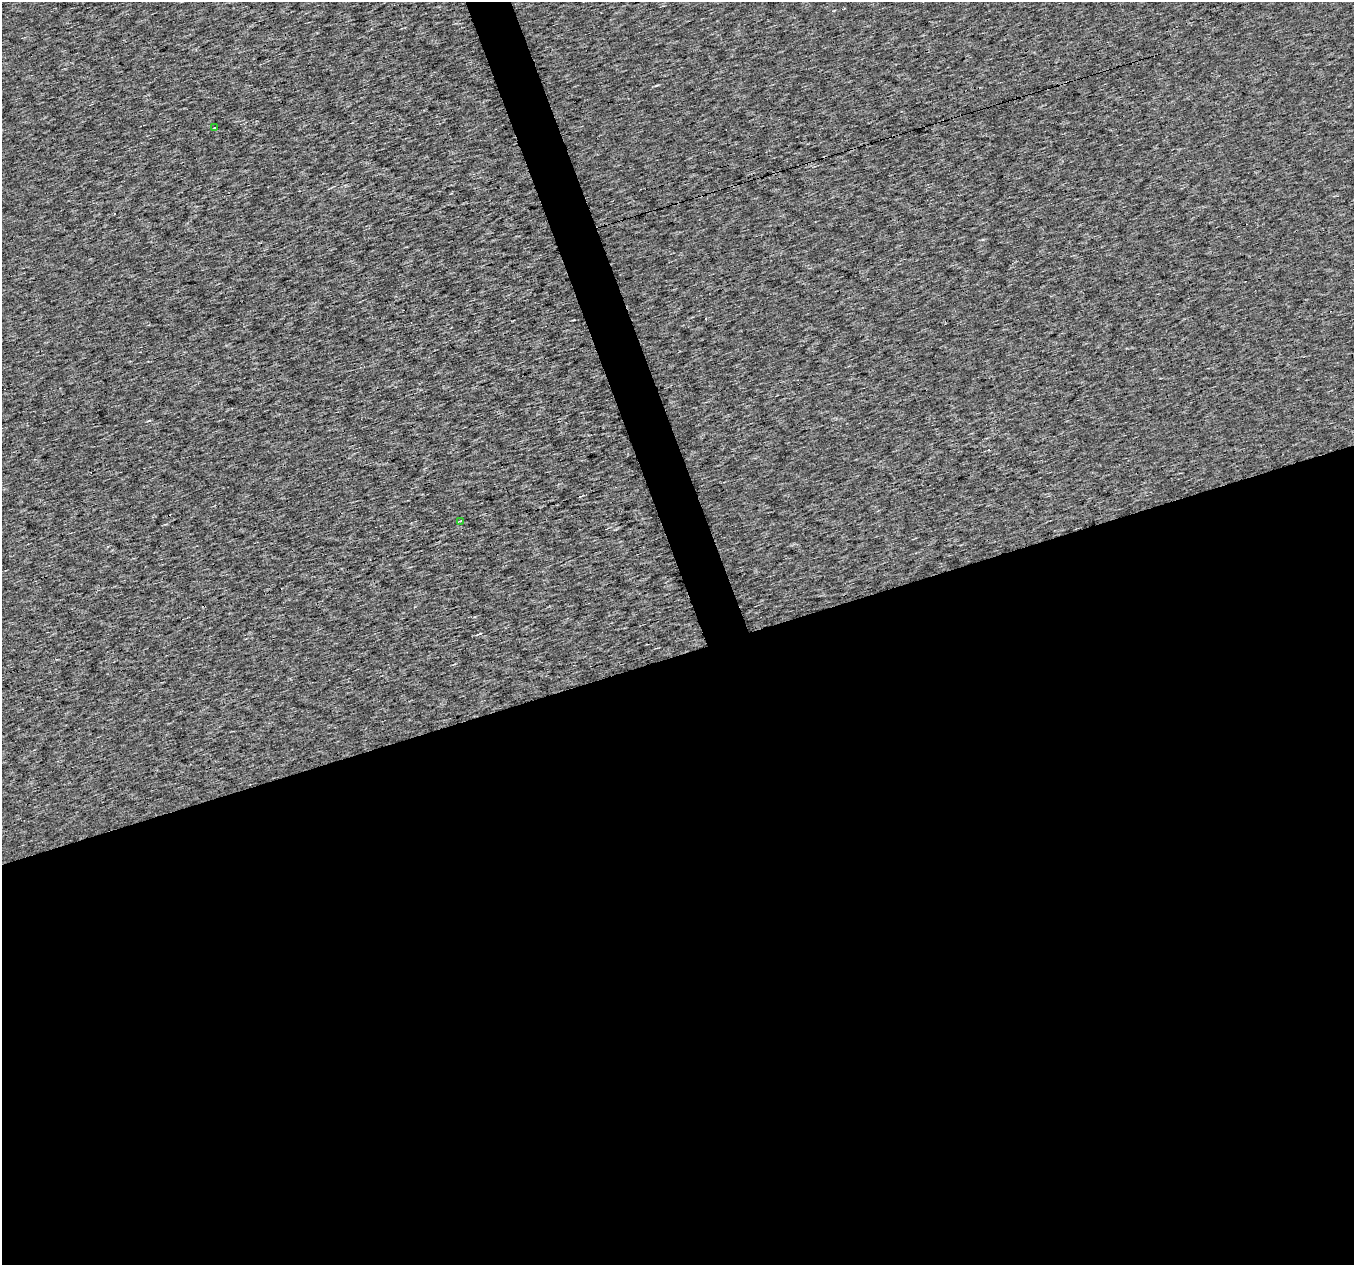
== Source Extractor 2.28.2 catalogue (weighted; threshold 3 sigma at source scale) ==
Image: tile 15 of 4 x 4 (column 3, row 4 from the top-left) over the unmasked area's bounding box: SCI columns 2703-4054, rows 63-1325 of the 5405 x 5232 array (HDU 1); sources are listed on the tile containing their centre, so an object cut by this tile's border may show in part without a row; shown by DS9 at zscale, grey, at full resolution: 1 PNG px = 1 image px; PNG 1356 x 1267 px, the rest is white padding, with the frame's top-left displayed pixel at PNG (2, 2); every listed detection drawn as its Kron ellipse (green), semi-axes under 4 PNG px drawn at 4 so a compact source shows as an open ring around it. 50% of this frame is shown black and not used: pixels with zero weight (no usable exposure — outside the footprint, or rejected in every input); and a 3 px margin inside the footprint's outer edge (the drizzle kernel's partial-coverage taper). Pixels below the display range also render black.
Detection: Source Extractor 2.28.2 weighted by HDU 2 'WHT'; one run over the whole footprint, this tile lists its part. Background 0.00189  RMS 0.019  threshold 0.0866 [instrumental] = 3 sigma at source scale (4.5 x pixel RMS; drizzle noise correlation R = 1.50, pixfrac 1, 0.0396/0.0396 arcsec/px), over >= 5 px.
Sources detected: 4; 2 cosmic-ray / hot-pixel residue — neither listed nor drawn; the other 2 listed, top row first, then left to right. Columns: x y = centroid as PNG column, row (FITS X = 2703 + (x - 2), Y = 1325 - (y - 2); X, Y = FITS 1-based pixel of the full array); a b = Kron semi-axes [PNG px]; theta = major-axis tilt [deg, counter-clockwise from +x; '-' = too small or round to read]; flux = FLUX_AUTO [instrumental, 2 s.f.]
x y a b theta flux
214 128 2 2 - 1.4
460 521 4 3 - 1.5